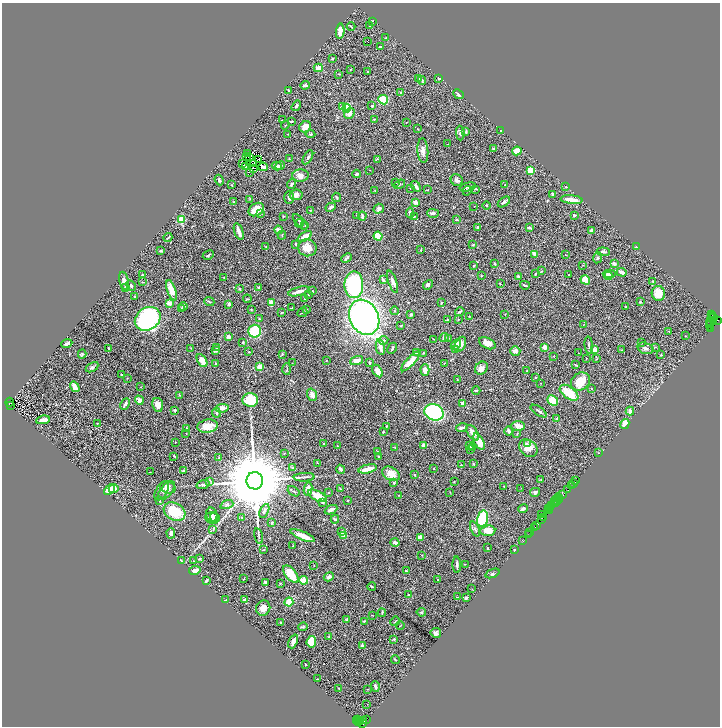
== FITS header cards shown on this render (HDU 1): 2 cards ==
NAXIS1  =                 1436
NAXIS2  =                 1448

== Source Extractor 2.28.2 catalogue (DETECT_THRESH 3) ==
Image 1436 x 1448 px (HDU 1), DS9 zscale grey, zoomed out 1/2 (1 PNG px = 2 x 2 image px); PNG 722 x 728 px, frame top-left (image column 1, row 1447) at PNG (2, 3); each listed source drawn as its Kron ellipse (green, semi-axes under 4 px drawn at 4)
Background 1.11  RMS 0.062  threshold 0.186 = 3 sigma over >= 5 px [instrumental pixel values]
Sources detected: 502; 55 cannot appear on this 1/2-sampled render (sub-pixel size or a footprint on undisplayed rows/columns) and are neither listed nor drawn; the other 447 listed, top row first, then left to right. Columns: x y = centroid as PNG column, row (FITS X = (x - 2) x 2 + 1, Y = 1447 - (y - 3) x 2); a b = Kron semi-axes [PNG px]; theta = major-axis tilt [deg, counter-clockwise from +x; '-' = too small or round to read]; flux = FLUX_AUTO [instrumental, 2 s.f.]
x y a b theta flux
372 21 2 2 - 4.9
370 26 2 2 - 11
351 27 4 2 - 11
340 31 8 4 85 110
385 38 4 2 - 8.8
368 41 2 1 - 36
380 47 3 2 - 8.5
332 59 2 2 - 12
318 68 4 3 - 79
351 69 3 2 - 6.3
368 72 2 2 - 7
339 74 3 2 - 8.3
418 79 3 2 - 12
439 79 2 2 - 44
422 80 4 3 - 19
305 85 5 2 - 28
288 90 4 2 - 9.9
400 92 2 2 - 10
459 94 6 3 -40 20
383 100 5 4 - 290
296 106 5 3 - 21
372 106 4 3 - 12
343 107 4 3 - 28
346 108 4 4 - 320
349 113 6 4 51 70
375 119 3 2 - 6.7
282 120 2 2 - 4.3
291 121 4 2 - 15
406 122 2 1 - 4.4
285 125 4 2 - 6.3
305 127 6 5 - 96
418 129 2 2 - 4.5
501 130 2 2 - 5.9
466 132 4 3 - 11
460 133 7 4 -88 29
288 134 2 1 - 6.5
310 134 5 3 - 14
448 144 2 1 - 4.6
494 149 4 3 - 13
423 151 12 5 -86 61
517 151 4 4 - 100
247 153 3 1 - 6.8
247 157 3 1 - 0.3
308 157 8 3 60 22
250 158 2 1 - 2.9
259 159 2 1 - 3.8
289 159 3 2 - 5.2
377 159 3 1 - 6.6
242 163 2 1 - 4.7
254 163 3 2 - 7.2
277 166 5 3 - 28
280 166 5 3 - 27
245 167 3 1 - 3.9
263 167 4 2 - 33
253 168 2 1 - 2.2
370 170 2 1 - 4
531 171 3 3 - 490
249 172 3 2 - 1.3
356 174 4 3 - 18
300 175 8 6 2 67
219 180 5 4 - 18
457 180 6 5 - 34
396 182 2 2 - 4.2
292 184 5 4 - 17
399 184 6 3 36 13
231 185 3 3 - 7.9
505 185 4 2 - 8.4
416 186 6 3 -54 42
468 187 8 4 14 27
566 187 3 2 - 8.1
410 188 2 2 - 7.5
475 189 3 2 - 9
427 190 2 1 - 5.9
375 191 2 1 - 3.1
467 191 5 1 - 7
553 194 4 3 - 32
296 195 6 5 - 56
289 197 6 4 90 33
337 197 5 2 - 12
250 199 3 2 - 6.2
572 200 11 3 -6 97
234 202 3 2 - 5.6
416 202 3 3 - 44
504 202 7 3 36 29
486 205 4 3 - 9.7
474 206 2 2 - 3.5
331 207 5 2 - 18
256 209 8 6 35 160
379 209 5 4 - 34
310 210 3 3 - 8.3
261 213 2 2 - 5.5
410 213 5 3 - 34
433 213 6 3 -1 29
357 215 3 2 - 5.5
574 215 3 2 - 15
283 216 3 3 - 8.7
362 216 4 2 - 21
414 217 4 2 - 6.9
456 219 3 3 - 14
181 220 3 3 - 550
300 222 10 3 -46 25
299 223 4 3 - 12
305 225 3 2 - 7.4
478 227 3 3 - 18
529 228 4 2 - 21
278 230 4 3 - 80
592 231 3 3 - 25
239 232 9 3 -71 68
282 235 4 2 - 8.9
378 236 4 4 - 250
305 237 8 3 33 140
168 238 4 2 - 15
296 244 3 3 - 14
473 245 3 3 - 12
266 247 3 2 - 3.7
636 247 3 2 - 5.3
307 248 9 8 - 150
421 250 3 2 - 6.7
161 251 3 2 - 13
603 252 7 3 -5 22
535 254 4 3 - 58
208 255 6 2 29 16
565 255 2 2 - 4.3
346 258 5 2 - 16
597 258 5 4 - 14
614 263 3 3 - 38
495 264 3 3 - 16
583 265 3 2 - 5.6
474 266 2 2 - 16
542 271 2 1 - 6.6
622 272 5 3 - 80
535 274 2 2 - 11
609 274 6 3 -4 22
142 275 2 2 - 7.2
569 275 2 2 - 7.1
481 276 3 3 - 8.3
518 276 3 2 - 19
608 276 4 3 - 13
224 277 2 2 - 5.3
383 280 3 3 - 33
585 280 5 4 - 220
124 281 9 4 -78 44
142 282 3 3 - 9.6
393 282 11 4 -71 44
653 282 3 2 - 12
500 284 3 2 - 8.1
131 285 6 3 -61 19
354 285 13 9 -89 1600
428 285 5 4 - 29
525 285 5 2 - 17
126 287 3 3 - 61
259 288 3 2 - 23
239 289 3 3 - 12
171 290 10 4 -72 100
299 291 11 4 16 58
312 291 2 2 - 7.3
658 293 7 6 - 140
308 295 3 2 - 8.2
135 296 4 3 - 17
247 299 4 2 - 8
305 299 2 2 - 5.1
209 302 5 3 - 13
640 302 3 2 - 10
169 303 3 2 - 120
271 303 2 2 - 260
441 303 2 2 - 12
229 304 3 3 - 36
183 306 4 4 - 31
626 307 2 1 - 5.2
292 308 3 2 - 4.8
181 309 4 2 - 7.9
306 309 2 2 - 47
251 310 2 2 - 5.9
394 311 4 2 - 9
281 312 2 1 - 6.9
302 312 5 2 - 9
460 312 5 2 - 21
411 314 2 2 - 36
505 314 2 2 - 7.1
712 314 3 3 - 430
469 316 2 2 - 4.6
364 317 18 14 -63 3700
712 317 3 1 - 290
714 318 4 2 - 380
148 319 13 11 34 1700
259 319 3 2 - 6.3
458 319 2 2 - 6.2
448 320 2 2 - 71
718 320 2 1 - 45
711 321 9 3 77 550
713 321 2 1 - 71
584 324 3 2 - 6.6
401 325 3 2 - 7.2
711 325 3 1 - 120
711 329 3 1 - 140
255 331 6 6 - 470
669 332 3 2 - 7.5
685 336 2 1 - 3.7
228 337 2 2 - 56
444 337 5 3 - 26
448 338 3 3 - 7.7
434 339 2 1 - 4
384 340 5 3 - 10
243 342 3 2 - 12
641 342 2 1 - 5.6
67 343 6 3 22 22
487 343 9 5 -25 66
460 344 8 5 64 64
456 345 6 3 43 97
589 345 9 2 -84 21
217 347 3 3 - 11
380 347 8 4 -79 53
544 347 4 3 - 60
655 347 3 3 - 7
109 348 3 2 - 13
191 348 2 2 - 5.9
392 348 6 2 63 19
645 348 8 5 -17 40
216 350 4 3 - 30
455 350 3 3 - 26
594 350 4 3 - 49
622 350 4 2 - 7.2
515 351 5 4 - 42
248 352 3 2 - 5.1
417 352 3 3 - 18
423 353 4 2 - 8.8
579 353 2 1 - 5
82 354 4 3 - 14
282 354 3 3 - 11
661 355 3 2 - 11
553 356 3 2 - 3.2
586 358 2 2 - 5.7
597 359 3 2 - 5.1
326 360 2 2 - 7.1
357 360 7 4 20 61
202 361 7 4 -60 120
411 361 13 4 46 160
292 363 2 1 - 3.2
369 363 4 2 - 12
216 364 3 2 - 6.4
444 364 2 2 - 4.4
576 365 3 2 - 10
92 367 7 3 29 32
260 367 2 2 - 330
481 368 7 6 - 59
287 369 6 2 90 9.1
425 370 6 4 -88 54
527 370 3 2 - 8.9
377 371 7 4 -60 75
121 374 2 2 - 15
535 377 2 2 - 23
127 378 2 1 - 4.1
457 380 2 2 - 9
580 381 10 8 38 240
541 383 2 2 - 3.3
75 387 5 3 - 85
141 387 2 2 - 6.3
591 388 2 2 - 7.5
476 390 4 3 - 20
569 393 11 6 -36 280
179 395 3 2 - 6.5
312 395 6 4 -71 67
139 400 5 3 - 63
250 400 8 7 - 350
553 400 6 4 -45 170
10 402 4 2 - 340
462 403 3 3 - 28
125 404 6 2 63 28
10 405 2 1 - 130
158 405 7 5 -80 79
222 408 7 3 4 70
175 410 2 2 - 13
539 411 9 3 -34 24
630 411 4 3 - 44
434 412 10 8 -23 1200
216 413 5 3 - 17
557 419 3 3 - 23
43 420 7 3 9 67
97 423 2 1 - 6.9
625 424 5 3 - 140
208 426 10 6 10 150
386 426 2 2 - 16
518 426 7 5 -1 57
462 427 6 3 14 31
186 428 2 2 - 21
509 431 4 2 - 45
383 432 2 2 - 28
186 433 2 2 - 5.5
473 433 9 4 -53 73
517 434 4 3 - 7.6
175 442 2 1 - 3.7
479 442 9 5 -61 150
323 444 2 2 - 5.7
528 444 2 1 - 19
423 445 2 2 - 140
337 446 2 1 - 3
470 446 3 3 - 12
395 448 3 2 - 5
472 448 3 3 - 14
528 448 10 7 -41 150
470 450 3 2 - 11
377 452 3 2 - 4
284 453 3 2 - 5.8
598 453 2 1 - 4
174 456 3 2 - 6.3
379 456 3 2 - 10
219 458 4 2 - 6
318 463 3 2 - 7.6
473 464 4 3 - 10
461 465 2 2 - 4.5
293 468 3 3 - 9.1
434 468 3 2 - 3.8
340 469 5 4 - 22
368 469 9 3 14 140
184 471 3 2 - 9.6
150 472 2 1 - 3.5
391 474 9 6 -29 140
415 475 3 2 - 8.5
304 477 10 2 3 24
541 479 3 2 - 5.9
209 481 4 3 - 15
255 481 8 8 - 170000
454 481 2 2 - 6.7
576 481 2 2 - 89
394 483 2 2 - 20
573 483 3 2 - 72
203 484 6 2 19 16
572 485 2 1 - 55
504 486 3 1 - 4.2
168 487 8 6 -20 58
521 488 2 1 - 3.7
114 489 5 3 - 150
308 489 6 4 79 83
340 489 3 2 - 5.3
109 490 6 4 41 110
567 490 3 1 - 82
162 491 10 5 59 32
166 491 11 5 49 72
293 491 6 2 -32 15
329 492 2 2 - 8
450 492 3 2 - 4.4
535 492 5 4 - 27
399 495 4 2 - 5.2
563 495 3 1 - 76
318 496 10 5 -27 190
558 498 4 2 - 250
160 500 2 2 - 36
559 500 2 1 - 110
348 501 3 2 - 8.4
558 501 2 1 - 68
554 502 2 1 - 64
323 503 4 3 - 11
556 504 3 1 - 180
227 505 7 4 18 27
551 505 2 1 - 35
551 507 2 1 - 39
548 508 2 1 - 63
523 509 5 3 - 40
331 510 7 3 25 42
264 511 7 3 63 32
550 511 3 2 - 160
174 512 11 8 -29 340
212 515 7 5 -77 32
542 515 2 1 - 190
214 517 5 3 - 18
241 517 3 2 - 5.7
544 517 3 1 - 23
212 518 7 6 - 44
335 519 4 2 - 18
482 519 8 5 77 590
542 519 2 1 - 69
272 523 4 3 - 10
537 525 4 1 - 1
535 527 3 1 - 84
475 529 8 4 -67 27
213 530 3 3 - 9.2
342 531 2 2 - 88
488 531 7 5 7 110
171 533 5 3 - 32
530 533 2 1 - 100
529 535 3 1 - 29
259 536 8 2 -76 13
303 536 13 3 -22 170
344 536 2 2 - 150
420 538 4 3 - 93
523 541 2 1 - 16
395 542 4 3 - 25
293 546 2 2 - 7.6
487 548 2 2 - 20
263 550 3 2 - 6.1
514 550 3 2 - 7.7
422 555 3 2 - 4.7
199 559 3 2 - 11
181 561 3 2 - 7.7
193 561 2 2 - 14
465 564 2 2 - 4.4
457 565 8 2 -89 30
314 566 2 1 - 3.2
195 570 6 3 10 65
406 571 3 2 - 16
492 573 7 4 21 20
291 574 10 5 -51 280
329 577 5 3 - 38
243 579 3 2 - 5.4
303 580 4 2 - 230
438 580 2 2 - 20
206 581 4 2 - 20
265 582 4 2 - 26
280 583 3 2 - 7.7
372 587 4 3 - 11
472 589 2 2 - 3.9
409 595 3 2 - 20
457 597 2 2 - 5.9
466 598 4 3 - 18
226 600 2 2 - 5
244 600 3 2 - 64
289 602 4 4 - 240
263 608 7 7 - 98
421 612 5 3 - 13
382 613 4 2 - 11
372 615 3 1 - 3.6
346 620 3 2 - 7.9
364 621 3 3 - 8.9
395 621 5 2 - 7.7
281 622 2 2 - 6.3
400 626 4 2 - 5.8
303 627 4 2 - 11
436 633 5 5 - 34
329 637 2 2 - 8.1
394 639 2 2 - 37
293 641 7 3 67 56
311 642 6 5 - 330
362 646 3 3 - 35
395 660 4 2 - 9.5
306 665 2 2 - 11
318 679 4 1 - 6.6
375 687 5 2 - 28
339 688 2 2 - 8.5
367 689 4 2 - 5.4
367 704 2 1 - 16
367 719 3 1 - 71
358 720 2 1 - 100
356 721 4 1 - 270
360 721 4 1 - 250
363 721 4 2 - 210
359 722 3 2 - 270
362 724 3 1 - 160
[55 sub-pixel or undisplayed-footprint detections neither listed nor drawn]